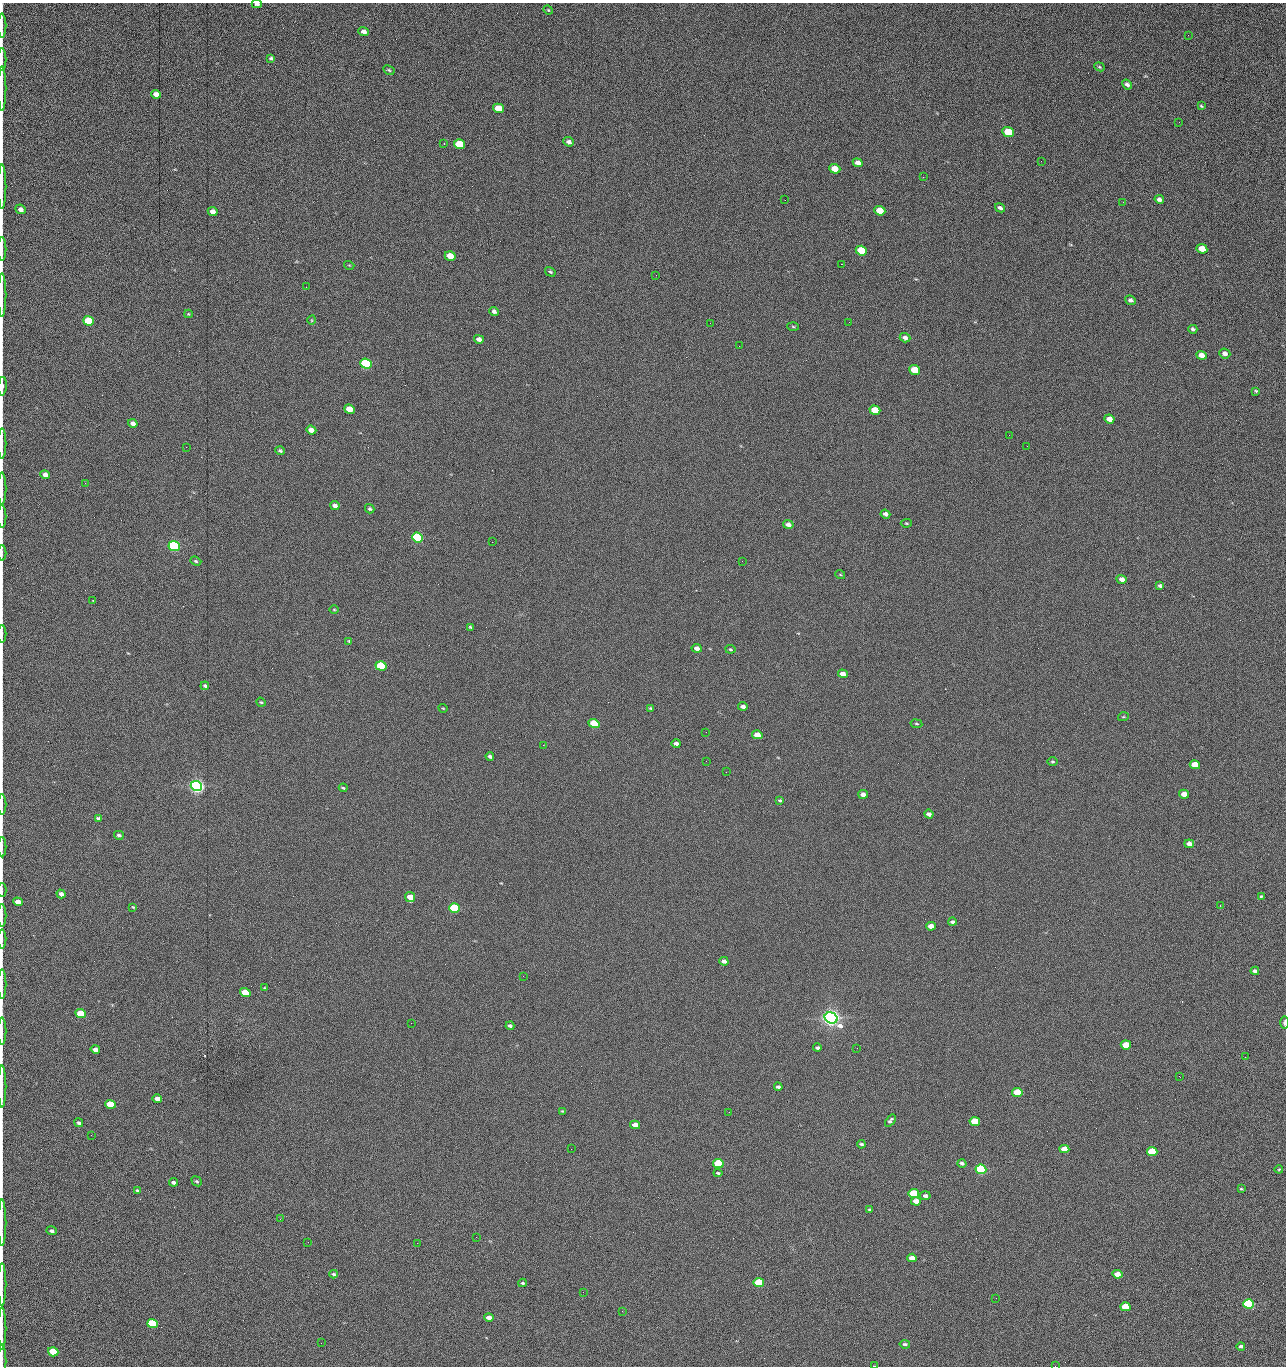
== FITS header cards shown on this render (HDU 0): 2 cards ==
NAXIS1  =                 1284 /fastest changing axis
NAXIS2  =                 1364 /next to fastest changing axis

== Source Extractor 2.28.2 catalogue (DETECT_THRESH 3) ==
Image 1284 x 1364 px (HDU 0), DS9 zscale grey, 1 PNG px = 1 image px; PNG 1288 x 1368 px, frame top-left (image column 1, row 1364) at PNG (2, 3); each listed source drawn as its Kron ellipse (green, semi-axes under 4 px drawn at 4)
Background 166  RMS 16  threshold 47.5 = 3 sigma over >= 5 px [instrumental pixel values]
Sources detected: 210; all 210 listed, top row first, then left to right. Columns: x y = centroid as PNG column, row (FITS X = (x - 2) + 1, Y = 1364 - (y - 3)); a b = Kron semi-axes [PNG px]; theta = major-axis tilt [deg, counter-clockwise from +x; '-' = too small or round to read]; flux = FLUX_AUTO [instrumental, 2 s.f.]
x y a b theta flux
257 4 5 3 - 2.7e+03
548 10 5 4 - 9.5e+02
2 26 12 2 90 2.4e+03
364 32 5 4 - 5.1e+03
1188 35 2 2 - 1.2e+03
271 58 4 3 - 1.7e+03
2 59 11 2 90 2.2e+03
1099 67 5 4 - 1.3e+03
389 70 6 3 -28 1.4e+03
1127 84 5 4 - 2.9e+03
2 88 22 2 90 4.5e+03
156 94 5 4 - 8.7e+03
1201 106 4 3 - 1.1e+03
498 108 5 4 - 2.3e+04
1179 122 2 2 - 1.2e+03
1008 132 6 4 -23 4.3e+04
569 142 5 4 - 3.7e+03
444 144 2 2 - 6.8e+02
459 144 6 5 - 5.4e+04
1041 161 2 2 - 2.0e+03
858 163 5 4 - 6.4e+03
835 169 5 4 - 1.6e+04
923 177 2 2 - 1.8e+04
2 187 22 2 90 4.3e+03
1159 199 4 4 - 3.7e+03
785 200 2 2 - 4.9e+02
1123 202 3 2 - 9.3e+02
1000 208 5 4 - 2.8e+03
20 209 5 4 - 5.1e+03
880 211 5 4 - 2.8e+04
213 212 5 4 - 6.0e+03
2 249 12 2 90 2.3e+03
1202 249 5 4 - 2.4e+04
861 251 6 4 -21 4.1e+04
450 256 5 4 - 2.0e+04
841 264 2 2 - 2.7e+04
349 265 5 3 - 8.5e+02
550 272 5 3 - 1.5e+03
656 275 2 2 - 7.4e+02
306 287 2 2 - 6.6e+02
2 295 22 2 90 3.7e+03
1131 300 6 4 -23 2.8e+03
494 311 5 4 - 3.2e+03
188 314 4 4 - 1.0e+03
312 320 4 3 - 8.6e+02
88 321 5 4 - 5.1e+04
849 322 2 2 - 4.2e+02
710 323 2 2 - 3.3e+03
793 327 6 3 -3 1.2e+03
1193 329 4 3 - 2.3e+03
905 338 5 4 - 3.9e+03
479 339 5 4 - 5.0e+03
739 346 2 2 - 4.5e+02
1225 353 6 4 -24 4.5e+03
1201 355 5 4 - 9.9e+03
366 364 6 5 - 1.6e+05
915 370 5 4 - 4.0e+04
2 386 9 2 87 4.2e+03
1256 392 3 3 - 2.5e+03
349 409 5 4 - 2.0e+04
875 410 5 4 - 3.3e+04
1109 419 5 4 - 1.0e+04
133 423 5 4 - 4.8e+03
311 430 5 4 - 9.4e+03
1009 435 2 2 - 3.3e+03
2 443 15 2 90 2.7e+03
1027 446 2 2 - 4.9e+02
186 447 2 2 - 3.1e+03
280 450 5 4 - 1.7e+03
45 475 5 4 - 6.1e+03
85 483 3 2 - 1.1e+03
2 488 16 2 90 3.0e+03
335 506 5 4 - 5.3e+03
370 509 5 4 - 1.7e+03
885 514 5 4 - 3.4e+03
2 516 11 2 90 2.2e+03
906 523 5 4 - 1.3e+03
788 525 5 4 - 4.9e+03
417 537 6 5 - 1.9e+05
492 542 2 2 - 2.6e+03
174 546 5 5 - 3.2e+05
2 553 8 2 90 1.3e+03
196 561 6 4 -20 1.7e+03
742 561 2 2 - 7.2e+02
840 574 5 3 - 9.3e+02
1122 579 5 4 - 5.5e+03
1160 586 4 3 - 2.1e+03
93 600 3 2 - 6.4e+02
334 610 5 3 - 9.8e+02
470 627 4 3 - 1.4e+03
2 634 9 2 90 1.6e+03
349 641 4 3 - 1.1e+03
697 648 5 4 - 5.3e+03
730 649 5 3 - 1.1e+03
381 666 5 4 - 9.0e+04
843 674 5 4 - 7.3e+03
205 686 4 3 - 2.0e+03
261 702 5 4 - 1.3e+03
743 706 4 3 - 4.2e+03
443 708 4 3 - 8.2e+02
651 708 4 3 - 1.5e+03
1123 717 5 3 - 1.2e+03
594 724 5 4 - 5.4e+04
916 724 6 3 -9 1.2e+03
706 732 2 2 - 6.5e+02
757 735 5 4 - 1.4e+04
676 743 4 3 - 3.5e+03
543 745 2 2 - 3.3e+03
490 756 4 3 - 2.5e+03
706 761 3 2 - 1.3e+03
1052 762 5 4 - 1.3e+03
1195 765 5 4 - 2.6e+04
726 772 2 2 - 2.6e+03
196 786 6 5 - 6.9e+05
343 788 4 2 - 1.3e+03
863 794 5 4 - 5.9e+03
1184 794 5 4 - 1.3e+04
780 800 3 2 - 1.3e+03
2 805 10 2 90 1.7e+03
929 814 5 4 - 4.1e+03
98 818 4 3 - 2.0e+03
119 835 5 4 - 2.4e+03
1189 844 5 4 - 5.8e+03
2 847 10 2 90 1.9e+03
2 890 7 2 90 1.0e+03
61 894 4 4 - 5.4e+03
1261 896 4 3 - 1.1e+03
410 897 5 5 - 1.3e+04
18 902 5 4 - 1.0e+04
1220 906 2 2 - 6.5e+02
133 907 4 2 - 9.3e+02
454 908 5 4 - 1.2e+05
2 916 11 2 90 1.9e+03
952 922 4 3 - 2.6e+03
931 926 5 4 - 9.7e+03
2 939 9 2 90 1.4e+03
724 961 4 4 - 3.4e+03
1255 971 4 4 - 4.1e+03
523 976 2 2 - 2.0e+03
2 984 15 2 90 2.8e+03
265 988 4 3 - 1.1e+03
245 993 5 4 - 3.3e+04
81 1014 5 4 - 5.3e+04
831 1018 6 5 - 1.0e+06
411 1023 2 2 - 5.3e+03
1284 1023 6 3 90 2.4e+03
510 1026 4 3 - 2.1e+03
2 1031 14 2 90 2.4e+03
1126 1045 5 4 - 2.9e+04
817 1048 4 3 - 2.1e+03
857 1048 2 2 - 1.4e+03
95 1049 5 4 - 6.3e+03
1245 1057 2 2 - 1.8e+03
1179 1076 2 2 - 2.7e+03
2 1086 21 2 90 4.3e+03
778 1087 4 3 - 2.1e+03
1017 1092 5 4 - 4.7e+04
157 1099 5 4 - 7.0e+03
110 1104 5 4 - 3.1e+04
562 1111 4 3 - 9.2e+02
729 1112 2 2 - 1.0e+03
890 1121 7 4 53 2.5e+03
975 1121 5 4 - 4.4e+04
79 1123 5 3 - 2.0e+03
635 1125 5 4 - 9.0e+03
91 1135 2 2 - 2.5e+03
861 1144 4 3 - 1.6e+03
571 1149 2 2 - 8.0e+02
1064 1149 5 4 - 1.7e+04
1152 1152 5 4 - 5.8e+04
718 1163 5 4 - 7.8e+04
962 1163 4 4 - 2.4e+03
981 1169 5 4 - 2.7e+05
1279 1169 4 4 - 9.5e+02
718 1173 4 3 - 1.6e+03
197 1181 5 4 - 1.6e+03
173 1182 4 4 - 2.5e+03
1241 1189 3 3 - 1.1e+03
137 1190 4 3 - 1.4e+03
914 1194 5 4 - 8.4e+04
925 1196 5 4 - 3.7e+03
916 1201 5 4 - 9.6e+03
870 1209 3 3 - 1.3e+03
280 1219 2 2 - 2.2e+03
2 1223 23 2 90 3.9e+03
52 1231 5 4 - 2.6e+03
476 1237 2 2 - 8.8e+03
308 1242 2 2 - 1.8e+03
417 1243 2 2 - 5.5e+03
912 1258 5 4 - 8.9e+03
334 1274 4 4 - 1.6e+03
1117 1274 5 4 - 1.4e+04
522 1283 4 3 - 1.6e+03
759 1283 5 4 - 8.0e+04
2 1284 21 2 90 4.3e+03
583 1292 2 2 - 4.6e+02
996 1298 2 2 - 2.8e+03
1249 1304 5 4 - 1.9e+05
1125 1307 5 4 - 4.6e+04
622 1311 2 2 - 9.1e+02
489 1318 5 4 - 7.6e+03
152 1324 5 4 - 1.0e+05
2 1328 21 2 90 3.5e+03
321 1343 2 2 - 1.5e+03
905 1344 5 3 - 2.3e+03
1241 1346 4 3 - 3.1e+03
53 1352 5 4 - 5.4e+04
2 1361 16 2 90 2.2e+03
875 1366 3 2 - 7.0e+02
1055 1366 2 2 - 1.9e+03
At the frame edge (FLAGS 8, measured only in part): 28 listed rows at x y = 257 4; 2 26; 2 59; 2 88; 2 187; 2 249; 2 295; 2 386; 2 443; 2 488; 2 516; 2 553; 2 634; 2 805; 2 847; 2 890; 2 916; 2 939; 2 984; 1284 1023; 2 1031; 2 1086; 2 1223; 2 1284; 2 1328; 2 1361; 875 1366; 1055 1366

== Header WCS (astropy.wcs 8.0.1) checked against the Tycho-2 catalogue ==
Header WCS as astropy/WCSLIB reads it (CRVAL/CRPIX/CD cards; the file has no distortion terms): RA---TAN/DEC--TAN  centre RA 15:41:42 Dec +51:58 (235.42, +51.97 deg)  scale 1.26 arcsec/px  FOV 26.9' x 28.5'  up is +93 deg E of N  parity flipped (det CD > 0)
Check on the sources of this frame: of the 60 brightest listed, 10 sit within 2.0 arcsec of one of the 12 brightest Tycho-2 stars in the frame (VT <= 12.29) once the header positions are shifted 0.76 arcsec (0.16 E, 0.74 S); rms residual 1.18 arcsec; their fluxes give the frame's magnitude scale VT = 24.47 - 2.5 log10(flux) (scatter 0.19 mag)
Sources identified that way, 10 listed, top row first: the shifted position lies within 2.0 arcsec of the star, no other Tycho-2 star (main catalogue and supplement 1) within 4.0 arcsec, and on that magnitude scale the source's flux lands within +1.5 / -3 mag of the star's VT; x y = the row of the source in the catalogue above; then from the Tycho-2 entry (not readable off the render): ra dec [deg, ICRS J2000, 3 dp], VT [Tycho-2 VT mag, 2 dp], TYC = Tycho-2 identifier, HIP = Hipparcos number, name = IAU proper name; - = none
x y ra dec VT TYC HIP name
366 364 235.614 +52.064 11.61 3489-1132-1 - -
417 537 235.514 +52.049 11.19 3489-1407-1 - -
174 546 235.515 +52.133 11.12 3489-1380-1 - -
196 786 235.378 +52.130 9.31 3489-1322-1 76850 -
454 908 235.303 +52.042 11.52 3489-958-1 - -
831 1018 235.232 +51.912 9.59 3489-824-1 - -
981 1169 235.143 +51.862 10.97 3489-1016-1 - -
914 1194 235.131 +51.886 12.29 3489-908-1 - -
759 1283 235.084 +51.941 11.45 3489-1346-1 - -
152 1324 235.075 +52.152 11.74 3489-912-1 - -